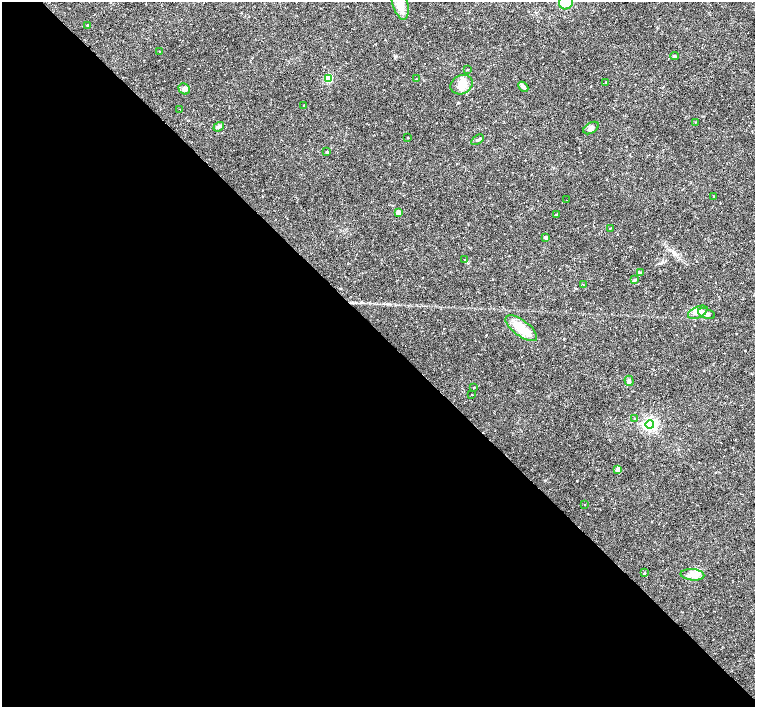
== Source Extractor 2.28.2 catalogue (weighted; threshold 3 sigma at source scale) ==
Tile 9 of 4 x 4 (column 1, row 3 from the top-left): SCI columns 1-1505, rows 1560-2968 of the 6020 x 6003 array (HDU 1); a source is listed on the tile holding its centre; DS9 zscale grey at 2 x 2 block average (1 PNG px = mean of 2 x 2 image px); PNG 757 x 709 px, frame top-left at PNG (2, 2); each listed source drawn as its Kron ellipse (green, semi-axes under 4 px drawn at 4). Shown black and unused: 53% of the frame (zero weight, under 2 of 3 exposures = <1% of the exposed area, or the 3 px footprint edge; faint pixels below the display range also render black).
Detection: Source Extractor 2.28.2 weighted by HDU 2 'WHT'; one run over the whole footprint, this tile lists its part. Background 0.0355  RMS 0.0036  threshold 0.0163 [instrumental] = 3 sigma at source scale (4.5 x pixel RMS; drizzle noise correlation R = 1.50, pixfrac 1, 0.0396/0.0396 arcsec/px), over >= 5 px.
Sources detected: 47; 4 cosmic-ray / hot-pixel residue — neither listed nor drawn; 1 inside a brighter listed object's ellipse — not listed separately; the other 42 listed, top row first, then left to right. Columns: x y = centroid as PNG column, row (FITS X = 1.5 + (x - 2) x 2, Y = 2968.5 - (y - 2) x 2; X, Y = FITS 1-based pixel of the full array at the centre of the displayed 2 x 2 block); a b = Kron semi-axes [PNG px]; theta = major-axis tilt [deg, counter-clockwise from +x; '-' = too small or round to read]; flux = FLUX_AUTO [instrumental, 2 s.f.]
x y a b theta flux
566 2 7 6 - 11
400 3 17 7 -74 11
88 25 3 3 - 1.6
159 51 2 2 - 0.53
674 56 4 2 - 0.77
468 69 2 2 - 0.66
328 78 3 3 - 43
416 79 2 2 - 0.95
606 82 2 2 - 0.55
462 85 12 9 27 11
523 87 6 4 -44 1.7
184 89 6 5 - 2.5
303 105 2 2 - 0.4
180 109 2 2 - 0.65
695 122 2 2 - 0.43
219 127 6 4 38 1.8
591 128 8 5 31 2.8
408 138 2 2 - 0.84
477 140 7 3 32 1.3
327 152 3 2 - 1
714 197 2 2 - 0.67
566 200 2 2 - 0.35
398 212 3 3 - 9.3
556 215 3 2 - 0.81
610 228 2 2 - 1.3
546 237 3 2 - 2.6
465 260 3 2 - 0.64
641 273 3 2 - 0.66
635 280 4 3 - 0.88
583 284 2 2 - 0.7
698 312 10 5 25 5.1
706 314 9 5 -19 3.1
521 328 19 8 -37 15
629 381 5 4 - 1.6
474 388 2 2 - 2.4
472 394 2 2 - 3.2
635 418 2 2 - 0.43
650 424 4 4 - 200
617 470 3 3 - 10
584 505 2 2 - 0.37
644 573 3 2 - 0.8
692 575 12 5 -6 5.8
Isophote crosses this tile's border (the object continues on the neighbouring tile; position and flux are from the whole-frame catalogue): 2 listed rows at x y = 566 2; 400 3
Diffuse or blended objects may show on this block-average render without a row.